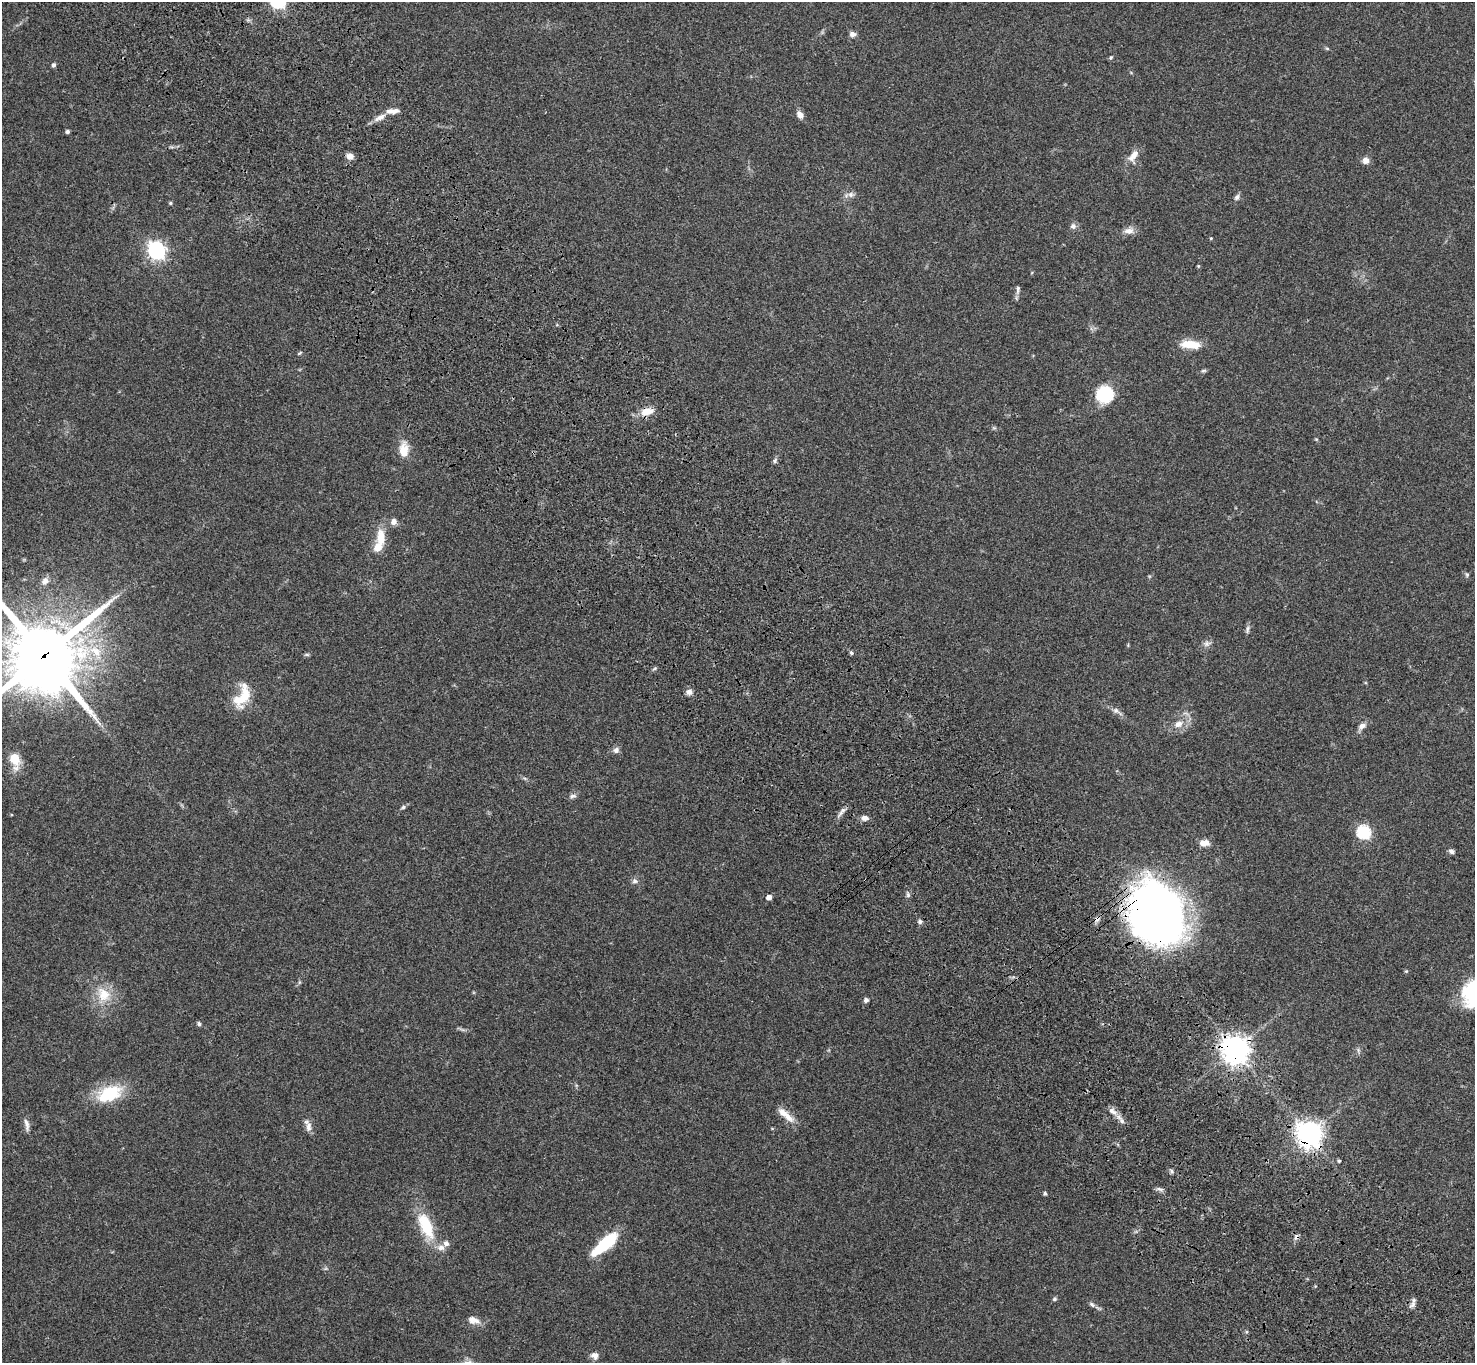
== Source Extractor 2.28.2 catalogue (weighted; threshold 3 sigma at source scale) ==
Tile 6 of 4 x 4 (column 2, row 2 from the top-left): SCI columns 1578-3050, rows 3106-4466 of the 6099 x 6072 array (HDU 1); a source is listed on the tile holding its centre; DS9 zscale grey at full resolution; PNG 1477 x 1365 px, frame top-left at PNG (2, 2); no overlay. Shown black and unused: <1% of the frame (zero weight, under 3 of 4 exposures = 6% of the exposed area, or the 3 px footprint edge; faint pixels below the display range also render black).
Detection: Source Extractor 2.28.2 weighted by HDU 2 'WHT'; one run over the whole footprint, this tile lists its part. Background 0.0459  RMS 0.0051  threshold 0.0231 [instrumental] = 3 sigma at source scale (4.5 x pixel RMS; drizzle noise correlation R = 1.50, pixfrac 1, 0.05/0.05 arcsec/px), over >= 5 px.
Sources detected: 89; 2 inside a brighter object's white glare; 2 cosmic-ray / hot-pixel residue — not listed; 5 inside a brighter listed object's ellipse — not listed separately; the other 80 listed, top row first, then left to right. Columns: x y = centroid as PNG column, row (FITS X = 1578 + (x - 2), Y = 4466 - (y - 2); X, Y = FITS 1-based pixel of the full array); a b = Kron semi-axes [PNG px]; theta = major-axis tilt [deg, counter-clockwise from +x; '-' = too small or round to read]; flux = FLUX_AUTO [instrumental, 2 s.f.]
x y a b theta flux
852 34 8 7 - 1.7
1327 48 6 4 -19 0.6
1111 57 5 4 - 0.59
54 65 5 4 - 1.1
800 115 10 7 -54 2.7
379 117 18 6 29 3.7
67 131 4 4 - 1.2
350 156 7 6 - 3.5
1133 156 20 10 60 4.8
1366 160 8 7 - 2.6
850 195 8 8 - 1.9
1237 197 9 6 57 1.4
170 203 4 4 - 0.67
1073 226 8 8 - 1.7
1129 231 14 8 6 3.2
1211 238 4 3 - 0.38
156 250 7 7 - 190
1018 290 14 4 81 1.5
1191 344 22 8 -4 10
300 353 6 4 29 0.64
1203 371 7 4 6 0.81
1105 394 15 14 - 27
647 411 16 8 12 6.3
1316 439 5 4 - 0.51
404 449 20 11 88 7
775 460 7 5 73 1
394 522 8 7 - 2.3
381 537 20 11 -87 8.7
1467 575 5 5 - 0.72
45 581 10 8 47 2.7
1247 629 12 4 82 1.3
1207 644 8 8 - 1.8
95 651 21 12 -39 11
851 653 5 4 - 0.77
307 654 8 4 0 0.75
44 656 26 24 39 3400
689 692 8 7 - 2.1
242 697 30 15 64 14
1116 711 8 7 - 1.7
1178 724 13 9 30 4.5
1362 726 9 6 33 2.7
616 750 8 7 - 1.8
14 758 7 5 -75 22
573 796 9 5 8 1.5
403 807 6 5 - 1
842 811 16 5 54 2.2
865 818 8 6 -1 2.6
1363 832 7 6 - 55
1203 843 9 7 -19 3.5
1451 851 6 5 - 1.6
635 881 8 6 -7 1.5
908 895 6 5 - 1
769 897 4 4 - 2.9
1157 914 58 46 -66 320
920 921 7 6 - 1.2
1406 971 5 4 - 0.55
104 994 21 18 -55 12
1472 994 36 27 25 29
866 1000 5 5 - 1.5
199 1024 5 5 - 1
1235 1049 9 8 - 620
109 1094 33 19 21 21
1112 1111 14 7 -35 2.9
787 1116 21 9 -49 5.7
1122 1121 8 5 -72 1.6
27 1124 17 5 -79 2.4
308 1127 15 8 -86 2.8
1309 1134 8 8 - 540
1339 1161 4 4 - 0.64
1172 1171 7 4 -88 0.78
1159 1189 10 4 -18 1.3
1045 1193 5 4 - 0.82
426 1225 36 15 -66 19
446 1243 8 7 - 1.9
605 1244 32 11 41 24
1054 1299 6 5 - 0.86
1092 1304 9 5 -45 1.2
1412 1305 12 5 42 1.9
473 1320 17 9 -17 3.8
595 1356 9 8 - 2.5
Overlapping masked pixels (flux is a lower limit): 4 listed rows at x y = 44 656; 1157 914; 1235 1049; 1309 1134
Isophote crosses this tile's border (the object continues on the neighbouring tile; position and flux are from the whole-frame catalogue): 2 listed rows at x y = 44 656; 1472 994